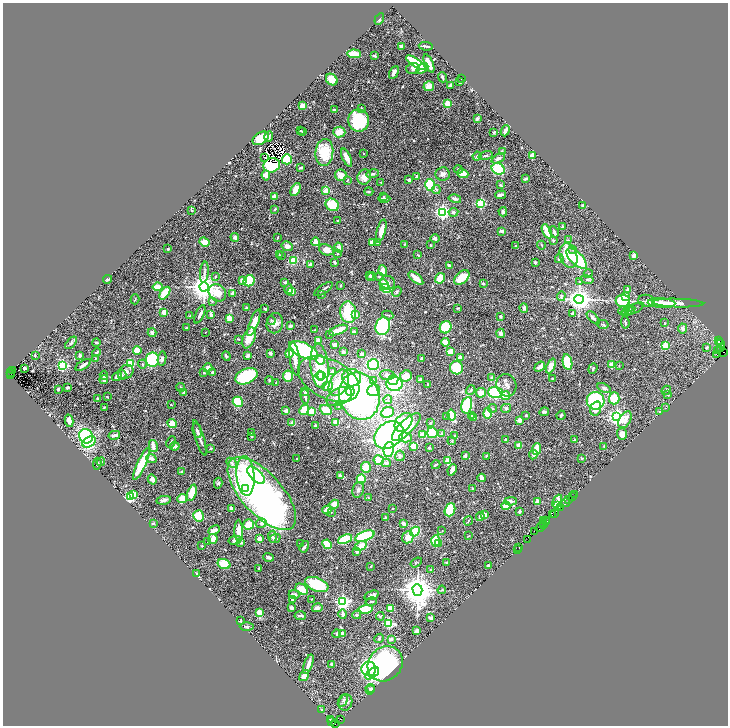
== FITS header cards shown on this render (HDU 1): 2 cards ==
NAXIS1  =                 1451
NAXIS2  =                 1447

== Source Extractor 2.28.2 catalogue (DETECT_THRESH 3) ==
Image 1451 x 1447 px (HDU 1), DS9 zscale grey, zoomed out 1/2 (1 PNG px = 2 x 2 image px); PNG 730 x 728 px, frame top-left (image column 2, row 1446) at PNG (3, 3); each listed source drawn as its Kron ellipse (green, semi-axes under 4 px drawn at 4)
Background 2.3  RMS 0.049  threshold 0.147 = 3 sigma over >= 5 px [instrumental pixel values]
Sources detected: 653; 38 cannot appear on this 1/2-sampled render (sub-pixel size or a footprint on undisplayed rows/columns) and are neither listed nor drawn; of the other 615, the 500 brightest by FLUX_AUTO listed and drawn (115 fainter detections omitted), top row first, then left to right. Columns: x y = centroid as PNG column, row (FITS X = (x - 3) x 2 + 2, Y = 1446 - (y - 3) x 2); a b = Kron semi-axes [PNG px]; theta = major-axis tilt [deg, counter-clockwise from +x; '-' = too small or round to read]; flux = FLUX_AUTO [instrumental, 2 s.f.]
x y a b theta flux
379 19 6 3 58 10
401 46 3 2 - 31
426 46 7 2 -6 23
354 54 7 4 -4 110
374 55 4 2 - 15
416 62 11 3 -33 610
429 63 10 3 -67 110
413 68 7 5 13 39
422 68 6 3 40 62
394 72 7 3 63 45
442 77 5 2 - 17
461 79 2 2 - 9.8
332 80 6 5 - 98
459 82 3 2 - 16
450 85 4 3 - 17
429 86 5 5 - 69
447 104 3 2 - 370
303 106 4 3 - 79
361 108 3 3 - 8
334 110 3 3 - 19
477 118 4 4 - 22
359 120 11 10 - 590
301 131 2 2 - 8.5
303 131 2 2 - 6.3
505 131 6 2 68 36
339 132 6 5 - 120
494 132 3 2 - 12
269 136 5 4 - 23
261 138 9 5 30 150
324 152 13 9 86 310
502 152 4 3 - 7.5
363 154 2 2 - 6.4
532 155 2 2 - 220
477 156 4 3 - 11
486 156 7 3 16 15
265 157 3 1 - 6.3
347 158 10 4 -66 87
498 158 7 3 27 26
287 159 5 5 - 200
272 165 8 7 - 320
301 168 4 2 - 17
458 169 4 4 - 18
498 169 7 5 -26 390
373 174 6 4 13 21
442 174 7 6 - 31
463 174 6 4 -19 100
266 175 5 4 - 85
341 175 6 5 - 89
364 177 7 7 - 84
416 177 4 3 - 21
526 178 3 2 - 21
409 180 3 2 - 19
347 181 4 2 - 14
380 182 3 2 - 6.1
430 185 6 5 - 330
501 185 3 2 - 13
296 189 7 4 64 110
436 189 4 3 - 15
326 191 2 2 - 280
369 192 4 3 - 13
501 195 5 2 - 27
383 196 2 2 - 11
274 197 3 2 - 59
384 198 6 3 1 17
455 199 6 3 -14 24
481 204 3 3 - 940
332 205 7 6 - 250
583 206 3 2 - 30
275 209 3 3 - 9.7
191 210 4 3 - 8.4
442 212 3 3 - 2500
453 212 5 4 - 22
503 212 5 4 - 21
338 220 2 2 - 8.9
563 226 2 2 - 26
381 231 12 4 74 98
502 231 4 3 - 36
547 231 7 3 -65 120
554 232 6 4 -64 16
235 237 4 4 - 36
277 238 3 1 - 8
435 239 4 4 - 18
568 240 3 2 - 6.3
553 241 3 3 - 11
204 242 5 4 - 89
315 242 4 3 - 99
372 242 4 3 - 63
378 243 3 3 - 10
405 244 3 2 - 9
430 245 2 2 - 11
541 245 4 3 - 8.8
287 246 6 4 -27 40
515 246 2 2 - 37
339 248 5 3 - 48
168 249 2 2 - 12
573 249 3 3 - 9
326 250 7 5 -21 82
279 254 3 2 - 6
337 254 4 3 - 8.7
281 255 4 4 - 9.4
418 255 3 2 - 8.2
634 255 3 3 - 46
569 256 12 8 -72 270
559 259 5 3 - 17
577 259 13 6 -44 470
293 261 4 3 - 230
335 262 3 2 - 18
535 262 3 3 - 15
310 265 4 3 - 29
449 265 3 2 - 27
383 271 5 3 - 78
204 272 11 3 85 22
588 274 4 2 - 6.8
370 275 4 3 - 21
215 276 4 3 - 9.9
379 276 4 3 - 11
372 277 4 3 - 25
462 277 9 5 41 200
416 278 9 3 -40 100
440 278 5 5 - 120
108 279 4 2 - 13
587 279 6 4 -12 20
242 281 3 3 - 53
249 281 6 5 - 340
285 282 3 3 - 17
579 282 3 3 - 8.6
388 283 7 6 - 53
384 284 5 3 - 74
483 284 3 3 - 12
341 285 3 2 - 8
157 287 5 3 - 140
204 287 4 4 - 14000
385 288 6 4 -28 390
288 289 5 3 - 30
323 289 11 2 35 15
627 290 4 3 - 28
291 292 3 3 - 110
397 292 5 3 - 16
165 293 7 4 53 220
217 293 9 8 - 190
232 293 3 3 - 45
322 294 3 3 - 9.2
561 296 5 3 - 21
626 296 4 3 - 53
135 299 5 2 - 6.2
579 299 5 4 - 7900
212 301 4 3 - 11
623 301 7 6 - 420
647 301 8 6 -13 35
662 303 14 5 -4 110
678 303 25 4 -2 83
247 308 2 2 - 24
458 308 3 3 - 7.3
524 308 4 4 - 24
635 308 10 3 27 14
265 309 3 2 - 12
630 310 5 3 - 29
624 311 5 3 - 12
627 311 7 4 54 33
164 312 4 3 - 82
348 312 11 8 -85 370
573 313 2 2 - 70
200 314 10 3 66 37
211 315 4 3 - 28
356 315 4 3 - 27
388 315 5 2 - 8.8
190 316 3 2 - 12
501 316 4 3 - 15
229 318 4 3 - 85
593 318 8 3 -46 19
271 320 4 3 - 12
625 322 6 2 -84 17
254 323 14 4 68 120
275 323 10 8 78 57
665 323 2 2 - 8.7
602 324 6 3 -15 13
290 326 4 3 - 29
383 326 9 7 73 910
446 327 6 5 - 280
187 328 3 2 - 12
683 328 5 4 - 32
315 329 3 2 - 7.1
338 330 10 3 21 150
354 331 4 3 - 11
206 332 2 2 - 7.1
152 333 4 4 - 26
501 333 4 3 - 42
329 334 3 2 - 10
249 338 11 6 69 160
239 339 3 3 - 6.5
318 340 2 2 - 98
718 341 4 2 - 210
96 342 4 2 - 11
445 342 4 3 - 110
71 343 7 4 49 20
719 343 3 1 - 140
721 343 4 2 - 180
335 344 4 3 - 57
665 345 3 3 - 350
720 347 2 1 - 69
707 348 2 2 - 35
137 350 4 4 - 110
304 350 16 7 -24 1700
718 350 2 1 - 83
450 351 3 3 - 110
343 352 2 2 - 18
724 352 2 2 - 71
96 353 5 3 - 11
270 353 3 2 - 23
290 353 5 4 - 89
362 354 4 3 - 22
717 354 3 1 - 28
35 355 3 2 - 7.1
80 355 4 3 - 25
226 356 5 3 - 19
247 356 2 2 - 110
460 357 2 2 - 140
95 359 2 2 - 6.3
162 359 7 4 85 32
295 359 17 5 -82 78
422 359 2 2 - 47
152 360 7 6 - 560
321 360 4 3 - 45
567 362 8 4 -78 290
130 363 3 3 - 570
142 364 4 2 - 9.5
373 364 5 5 - 380
611 364 2 2 - 160
83 365 9 3 32 37
63 366 3 3 - 1300
320 366 22 9 -85 530
551 366 8 4 66 89
619 366 3 2 - 6
540 367 6 3 41 60
24 368 3 3 - 15
208 368 4 3 - 37
457 368 7 6 - 300
593 368 5 3 - 12
12 370 3 3 - 630
126 372 8 6 33 48
212 372 3 3 - 10
332 372 3 3 - 43
11 373 2 1 - 220
204 373 3 3 - 10
11 375 3 1 - 240
104 375 4 4 - 11
122 375 4 3 - 12
322 375 2 2 - 250
387 375 7 5 -4 28
246 376 12 7 24 750
288 376 5 5 - 140
320 376 5 4 - 530
406 376 6 5 - 96
117 377 5 3 - 41
352 378 9 8 - 280
491 378 2 2 - 41
104 379 4 3 - 39
329 379 33 19 -26 360
420 379 3 2 - 25
552 379 2 2 - 6.5
269 380 5 3 - 10
374 380 4 3 - 11
393 380 5 5 - 310
276 383 3 2 - 6.1
339 383 14 9 63 250
394 384 8 7 - 680
428 385 3 3 - 13
506 385 11 10 - 63
328 386 6 4 14 100
180 387 4 3 - 8.8
68 388 3 2 - 17
604 388 7 4 -27 22
58 389 2 2 - 17
373 390 6 5 - 84
471 390 5 3 - 14
666 390 5 2 - 8.2
350 391 4 4 - 240
183 392 3 3 - 8.2
305 392 3 2 - 13
495 392 7 5 -2 650
481 393 5 4 - 80
668 395 3 3 - 6.9
305 396 7 3 -79 25
339 396 13 8 26 170
359 396 24 20 -72 2500
505 396 5 3 - 130
107 397 3 2 - 7.6
97 398 3 3 - 8.5
614 398 6 5 - 200
388 400 4 3 - 11
596 401 9 9 - 770
238 402 5 5 - 230
171 405 2 2 - 7.1
467 405 8 5 78 470
339 406 3 3 - 14
104 407 3 2 - 7.6
493 408 4 3 - 11
506 408 5 4 - 21
666 408 2 1 - 6.9
596 409 7 5 69 83
304 410 6 4 47 200
326 410 6 5 - 130
286 411 2 2 - 110
311 411 4 3 - 130
388 412 6 5 - 150
544 412 5 3 - 20
660 412 3 3 - 15
488 413 5 4 - 230
451 415 5 4 - 180
472 415 2 2 - 91
526 415 2 2 - 13
561 415 5 2 - 18
447 416 3 3 - 8.5
617 417 4 4 - 4100
474 418 3 2 - 9.8
520 420 2 2 - 150
625 420 9 5 59 81
69 421 6 4 -78 55
336 422 2 2 - 190
403 422 10 7 48 410
430 422 3 3 - 10
292 423 4 3 - 33
172 424 5 3 - 110
315 425 3 2 - 17
406 427 19 7 44 330
197 431 7 3 -78 21
251 432 2 2 - 28
432 433 5 5 - 260
442 433 3 3 - 31
622 434 5 5 - 75
114 435 6 3 13 32
389 435 16 12 41 2500
422 435 2 2 - 200
86 436 7 7 - 920
252 436 2 2 - 17
454 436 2 2 - 27
405 437 6 5 - 130
200 438 18 3 -73 41
506 439 3 3 - 9.6
574 440 3 2 - 8
452 441 4 2 - 6.2
89 442 7 5 33 500
171 442 6 2 65 10
519 445 4 3 - 65
153 446 6 2 -78 84
175 446 5 4 - 23
414 446 4 3 - 140
604 446 3 3 - 8.2
429 448 2 2 - 24
210 449 4 3 - 10
389 449 8 5 78 870
537 449 6 3 86 120
465 455 3 3 - 21
533 455 5 3 - 26
400 456 5 4 - 17
486 456 2 2 - 8.1
581 458 2 2 - 30
151 459 5 3 - 38
297 459 2 2 - 8
379 460 5 5 - 160
448 461 3 2 - 280
101 462 4 4 - 15
232 463 6 4 -42 23
386 463 4 3 - 28
97 464 6 2 83 11
141 464 17 4 66 290
436 465 5 2 - 25
366 467 5 5 - 140
452 470 6 3 67 51
182 472 4 4 - 16
256 475 11 5 -44 440
340 475 4 3 - 16
245 476 20 9 -86 550
481 478 4 3 - 49
152 479 5 4 - 35
361 479 4 4 - 170
218 483 5 4 - 17
245 488 4 3 - 160
472 489 3 3 - 7.6
358 490 8 5 71 31
192 493 8 4 71 170
262 493 45 20 -48 4100
133 494 3 2 - 110
575 494 3 1 - 230
573 496 2 1 - 91
130 497 3 3 - 930
368 497 3 3 - 6.5
182 498 5 4 - 97
164 500 7 3 10 36
569 500 2 2 - 140
510 501 6 4 3 32
557 501 7 4 66 91
538 502 2 2 - 120
566 503 4 2 - 330
334 504 5 4 - 77
558 505 3 2 - 630
506 506 4 3 - 130
393 508 3 2 - 6.5
560 508 2 1 - 100
232 509 3 2 - 36
327 510 4 3 - 150
450 510 7 5 70 410
519 511 3 2 - 14
331 512 3 3 - 6.8
555 513 2 1 - 96
485 515 2 2 - 110
552 515 3 2 - 430
198 516 6 5 - 190
385 517 3 2 - 9.8
480 517 4 4 - 19
543 520 2 1 - 41
546 520 2 1 - 57
468 521 5 2 - 7.5
546 522 3 1 - 280
153 523 3 3 - 8.3
261 523 5 5 - 25
403 523 3 2 - 53
543 523 2 2 - 100
248 525 5 5 - 190
543 525 2 1 - 37
540 527 6 2 55 630
214 530 6 3 24 67
239 531 11 3 -89 140
415 531 5 4 - 330
442 531 4 2 - 6.9
534 532 3 1 - 96
365 536 10 4 20 540
469 536 3 2 - 6.3
272 537 6 4 -88 23
408 537 6 5 - 68
275 538 5 3 - 16
213 539 5 4 - 95
260 539 2 2 - 200
345 539 7 3 22 380
527 539 2 1 - 300
235 540 6 4 12 35
208 541 4 3 - 10
436 541 6 3 87 370
241 543 3 2 - 13
300 543 3 2 - 6.7
439 543 4 3 - 52
327 544 5 3 - 170
202 546 2 2 - 7.4
361 546 6 4 31 110
304 547 6 2 57 18
519 548 2 1 - 180
517 550 2 1 - 94
356 551 4 2 - 30
268 557 5 3 - 29
416 562 6 2 35 9
447 562 3 2 - 14
224 564 6 5 - 180
488 565 3 2 - 18
371 566 3 2 - 8.5
259 568 3 2 - 12
430 569 2 2 - 11
196 573 4 3 - 7.9
317 585 12 6 -21 440
302 589 7 5 -33 140
417 590 6 5 - 20000
442 590 4 3 - 7.7
294 594 5 3 - 30
371 595 7 4 18 28
312 599 3 2 - 8.2
292 600 4 2 - 24
342 602 4 3 - 2800
371 602 6 2 12 8.4
291 608 3 3 - 40
317 608 5 4 - 32
366 609 7 3 6 340
391 609 3 3 - 84
260 612 4 3 - 89
343 614 5 3 - 31
357 615 4 4 - 14
300 616 6 3 -4 24
380 616 4 3 - 14
431 618 3 3 - 29
241 621 2 2 - 8.8
389 623 3 3 - 720
247 627 7 3 1 15
416 631 4 2 - 46
342 633 4 3 - 39
337 634 4 3 - 13
379 638 5 3 - 13
391 639 3 3 - 30
308 664 10 3 70 61
332 664 3 3 - 28
385 664 19 16 45 2000
369 669 7 7 - 790
372 673 8 4 39 360
304 676 6 4 54 54
370 688 4 3 - 16
370 690 5 2 - 14
343 701 7 4 59 19
345 703 8 6 65 35
321 710 3 3 - 13
330 719 3 3 - 410
341 719 2 1 - 570
332 722 2 2 - 290
335 723 3 1 - 230
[115 fainter detections neither listed nor drawn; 38 sub-pixel or undisplayed-footprint detections neither listed nor drawn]